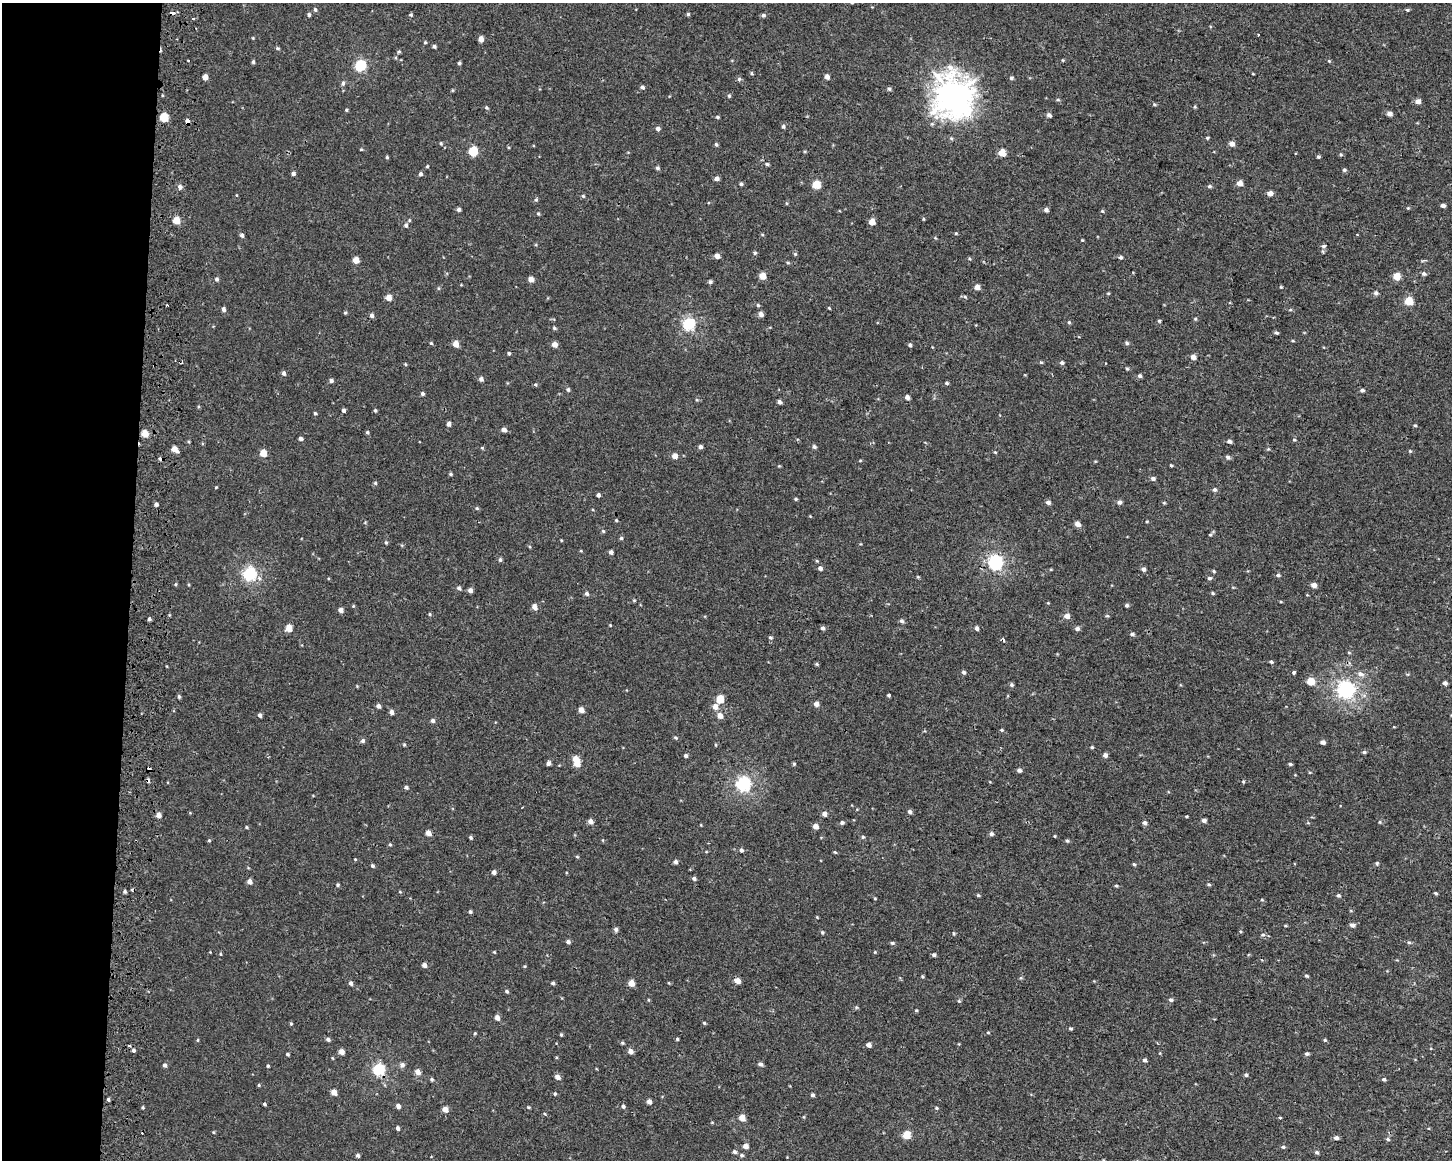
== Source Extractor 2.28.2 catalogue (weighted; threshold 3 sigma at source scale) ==
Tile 4 of 3 x 4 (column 1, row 2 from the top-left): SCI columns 325-1774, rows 2318-3475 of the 4943 x 4643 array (HDU 1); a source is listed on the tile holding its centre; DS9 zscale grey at full resolution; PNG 1454 x 1162 px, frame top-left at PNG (2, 3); no overlay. Shown black and unused: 9% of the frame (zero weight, under 2 of 3 exposures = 2% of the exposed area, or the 3 px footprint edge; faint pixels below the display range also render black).
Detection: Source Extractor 2.28.2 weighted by HDU 2 'WHT'; one run over the whole footprint, this tile lists its part. Background 1.53e-04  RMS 0.0035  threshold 0.0158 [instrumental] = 3 sigma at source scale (4.5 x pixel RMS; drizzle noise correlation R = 1.50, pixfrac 1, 0.0396/0.0396 arcsec/px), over >= 5 px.
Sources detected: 402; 6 cosmic-ray / hot-pixel residue — not listed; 1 inside a brighter listed object's ellipse — not listed separately; the other 395 listed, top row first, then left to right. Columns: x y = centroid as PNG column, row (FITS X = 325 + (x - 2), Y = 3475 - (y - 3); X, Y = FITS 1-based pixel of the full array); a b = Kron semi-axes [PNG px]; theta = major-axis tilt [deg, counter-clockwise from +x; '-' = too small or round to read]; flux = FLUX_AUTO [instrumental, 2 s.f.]
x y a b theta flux
852 3 5 3 - 0.31
315 10 6 5 - 0.62
1407 10 5 4 - 0.44
173 13 4 3 - 3.3
688 14 4 4 - 0.49
309 15 5 5 - 0.61
411 15 5 4 - 0.49
763 15 5 5 - 0.79
194 18 3 3 - 1.2
1258 35 3 2 - 0.42
253 38 4 3 - 0.29
481 39 5 4 - 2.5
425 42 4 4 - 0.43
434 46 4 3 - 0.65
278 48 5 4 - 0.5
399 52 6 4 0 0.41
188 60 3 2 - 0.77
1063 60 4 4 - 0.32
1329 61 4 4 - 0.36
253 62 5 4 - 0.59
459 63 4 4 - 0.57
360 65 6 5 - 34
752 73 4 4 - 0.47
1253 74 4 2 - 0.25
205 77 5 4 - 2.5
827 77 4 4 - 1.9
1011 78 5 4 - 0.58
739 79 5 5 - 0.63
343 83 7 5 80 0.82
642 87 5 4 - 0.83
889 89 5 5 - 0.63
729 96 5 5 - 0.47
953 96 15 13 -85 470
1058 100 6 3 7 0.42
1418 101 5 5 - 2.3
1154 104 5 4 - 0.44
486 107 5 4 - 0.5
1195 107 5 4 - 0.42
346 110 4 3 - 0.42
1389 114 5 4 - 1.7
1049 115 4 4 - 1.2
164 117 5 5 - 12
717 117 5 4 - 0.46
187 121 4 4 - 5.5
783 126 5 5 - 0.69
658 128 5 5 - 0.95
1207 138 4 4 - 0.45
441 143 5 4 - 0.41
716 144 5 4 - 0.57
1232 144 5 4 - 2.3
361 149 4 3 - 0.34
473 151 6 5 - 16
1002 153 5 5 - 6.2
1341 154 5 4 - 0.47
387 157 4 4 - 0.42
1318 157 5 4 - 0.48
767 164 5 4 - 0.57
427 166 4 3 - 0.37
657 168 5 4 - 0.72
1344 170 5 4 - 0.55
293 173 4 4 - 0.88
420 174 5 4 - 0.76
717 179 5 4 - 1.5
1240 183 5 5 - 2.5
741 184 4 4 - 0.55
816 185 5 5 - 10
1209 186 6 4 -12 0.61
180 187 5 5 - 1.3
1270 193 4 4 - 2.3
236 195 4 3 - 0.27
583 196 5 5 - 0.47
536 200 5 4 - 0.52
786 203 5 3 - 0.32
1443 205 4 4 - 1.2
1408 208 4 4 - 0.31
459 209 4 4 - 0.93
1046 210 4 4 - 1.2
1102 211 5 4 - 0.39
538 213 5 4 - 0.44
923 219 5 3 - 0.34
176 220 5 5 - 7.3
409 220 5 4 - 0.43
872 222 5 4 - 4.4
406 225 5 5 - 0.77
956 233 4 4 - 0.34
242 235 5 4 - 0.83
1082 240 3 3 - 0.32
1323 246 6 5 - 0.77
755 253 5 4 - 0.48
795 254 5 5 - 0.49
717 256 5 4 - 1.6
1120 257 4 4 - 0.74
969 259 5 3 - 0.38
356 260 5 4 - 3.8
1424 260 8 3 12 0.51
788 263 5 3 - 0.39
1424 274 6 5 - 0.84
762 276 5 5 - 5.3
1397 276 5 5 - 7.3
217 279 5 5 - 0.76
531 279 4 4 - 2.7
710 282 5 4 - 0.79
977 287 5 5 - 2.6
1281 287 4 4 - 0.34
438 288 5 3 - 0.35
1108 293 5 3 - 0.29
1376 293 6 6 - 0.9
965 297 5 4 - 0.5
389 298 5 4 - 3.4
1409 301 5 5 - 9.9
167 305 3 2 - 0.45
758 305 5 4 - 0.49
829 308 4 2 - 0.31
223 309 5 4 - 0.99
1290 310 5 3 - 0.35
345 313 5 3 - 0.43
761 314 5 4 - 1.6
372 315 5 4 - 1.1
1195 319 5 4 - 0.4
1159 321 4 4 - 0.49
1069 322 5 4 - 0.45
689 324 6 6 - 44
554 328 5 4 - 0.56
1276 333 5 3 - 0.57
1293 341 5 3 - 0.31
431 343 4 4 - 0.38
1127 343 5 4 - 0.55
456 344 5 4 - 3.4
554 344 5 4 - 2.6
910 345 5 4 - 0.61
509 353 4 3 - 0.46
1193 357 5 4 - 2.3
1041 362 5 4 - 0.42
1062 363 5 5 - 0.72
405 364 4 3 - 0.32
1127 368 4 4 - 0.4
284 373 5 4 - 1.1
1140 376 5 5 - 0.76
481 379 5 4 - 1.2
331 381 5 4 - 0.87
947 383 5 4 - 0.54
535 385 5 4 - 0.48
568 389 6 5 - 0.61
1362 390 5 4 - 0.77
422 394 4 4 - 0.67
907 397 4 4 - 1.4
697 400 5 3 - 0.36
779 402 4 4 - 1.1
343 410 4 4 - 0.85
375 410 5 4 - 0.46
315 413 3 3 - 1
449 424 5 4 - 1.2
1415 425 5 4 - 0.45
504 430 5 5 - 1.5
367 432 5 4 - 0.48
145 433 5 4 - 6.1
301 439 4 4 - 0.94
1294 440 5 4 - 0.42
1229 441 5 4 - 1.1
189 442 5 3 - 0.34
700 447 5 4 - 0.97
814 447 6 5 - 0.79
482 448 4 4 - 0.36
174 449 5 4 - 3.7
1268 449 4 4 - 0.32
1410 451 5 4 - 0.41
995 452 4 4 - 0.35
263 453 5 5 - 5.8
675 456 5 5 - 2.2
1228 457 6 4 -20 0.92
1171 465 4 3 - 0.4
451 474 5 4 - 0.47
1153 478 5 4 - 1.1
375 483 5 5 - 0.5
216 487 4 3 - 0.26
1214 490 5 5 - 0.75
598 495 4 4 - 0.93
796 499 4 3 - 0.51
1048 502 5 4 - 1.1
1119 502 5 5 - 1.1
1164 503 5 3 - 0.34
156 504 4 3 - 0.93
477 508 5 4 - 0.43
616 520 4 4 - 0.35
1147 522 4 3 - 0.3
1077 524 5 4 - 2.3
603 531 5 5 - 0.48
1210 535 5 3 - 0.37
621 538 5 5 - 0.53
561 540 4 3 - 0.26
386 542 5 4 - 0.42
581 551 5 3 - 0.31
611 552 4 4 - 1.3
500 560 5 4 - 0.68
995 562 6 6 - 72
820 568 5 5 - 1.1
1143 569 5 4 - 1.1
1214 571 5 4 - 0.43
250 574 6 6 - 55
1278 575 5 4 - 0.69
918 577 5 3 - 0.34
1209 578 5 5 - 0.75
176 584 5 4 - 0.39
1314 585 5 4 - 2.1
459 588 6 4 -47 0.84
470 590 5 4 - 1.3
587 593 5 5 - 0.85
1213 593 4 3 - 0.44
634 600 6 3 19 0.35
1048 603 4 3 - 0.28
1127 605 4 4 - 0.67
353 606 4 4 - 0.35
534 607 5 5 - 2.1
341 610 4 4 - 1.9
430 614 5 4 - 0.44
1067 616 5 5 - 2.4
1107 616 5 4 - 0.45
149 619 4 3 - 0.77
902 621 5 5 - 0.89
610 625 4 3 - 0.28
289 628 5 5 - 5.6
823 628 5 4 - 0.82
977 628 5 4 - 1
1077 629 6 5 - 1
1132 634 6 4 -9 0.69
770 637 5 5 - 0.57
1003 639 6 3 -73 0.72
1349 652 5 3 - 0.34
1271 662 4 4 - 0.51
817 664 5 4 - 0.49
964 672 4 4 - 0.79
1294 672 3 3 - 1.4
1361 674 9 6 -21 1.5
1311 681 5 5 - 8.5
1445 683 4 4 - 1
1011 685 5 5 - 0.63
357 686 4 4 - 0.29
1346 690 7 6 - 110
889 694 3 3 - 2.9
179 696 5 4 - 0.51
720 699 5 5 - 9.2
816 704 5 5 - 1.8
378 706 5 4 - 1.2
715 707 6 5 - 2.5
581 710 5 4 - 2.4
391 712 4 4 - 1.5
260 715 4 4 - 0.92
720 716 6 5 - 2.5
433 720 5 5 - 0.82
1002 730 4 3 - 0.44
675 738 5 4 - 0.51
363 741 5 5 - 0.88
1323 742 4 4 - 1.5
404 745 4 4 - 0.43
716 745 5 3 - 0.29
1092 747 4 4 - 0.42
1364 752 5 4 - 0.61
686 755 4 4 - 0.82
1105 755 4 4 - 1.5
549 763 5 4 - 1.1
577 763 5 5 - 4.6
794 764 5 4 - 0.46
1290 764 4 3 - 0.56
1019 770 5 4 - 0.93
1243 782 4 3 - 0.39
743 784 6 6 - 67
406 787 4 4 - 0.77
910 812 5 5 - 0.91
824 814 5 5 - 1.4
159 815 5 5 - 2.2
1186 816 4 3 - 0.3
590 821 6 5 - 1.6
1204 821 5 4 - 1.1
1380 822 5 3 - 0.35
842 823 5 5 - 0.73
1144 823 5 5 - 1
701 825 4 2 - 0.24
816 826 4 4 - 2.6
246 827 5 3 - 0.3
428 833 5 4 - 2.6
991 834 5 5 - 0.83
1055 836 4 3 - 0.26
863 837 5 4 - 0.45
471 838 4 4 - 0.56
209 840 4 4 - 0.38
1067 841 5 4 - 0.54
390 845 4 4 - 0.37
741 850 5 4 - 0.73
835 852 4 3 - 0.38
577 857 5 3 - 0.34
355 859 4 3 - 0.29
675 862 4 4 - 1.1
1377 863 5 4 - 0.48
1134 864 4 4 - 0.45
372 866 4 4 - 0.65
494 872 4 4 - 1.3
694 879 5 4 - 0.91
249 881 5 4 - 1.9
1209 884 5 4 - 0.48
338 885 5 4 - 0.53
1116 886 5 3 - 0.41
125 891 4 4 - 0.6
400 892 5 3 - 0.29
1435 893 4 3 - 0.51
978 895 4 4 - 0.47
1338 895 5 4 - 0.61
875 898 4 3 - 0.34
1262 900 5 3 - 0.33
470 912 4 4 - 0.58
817 917 4 3 - 0.3
1352 925 5 5 - 1.3
616 929 5 5 - 0.92
822 932 5 4 - 0.48
954 933 5 4 - 0.4
1263 935 6 5 - 0.6
568 942 5 4 - 0.97
1409 942 6 4 -20 0.57
892 943 5 4 - 0.58
494 952 4 3 - 0.31
875 952 4 4 - 0.31
220 954 5 3 - 0.3
934 955 5 4 - 0.7
424 965 4 4 - 1.6
525 966 4 3 - 0.34
1307 976 5 4 - 0.49
922 977 5 4 - 0.39
1021 978 6 3 -17 0.39
737 981 5 4 - 3.3
351 983 5 4 - 0.94
553 983 4 3 - 0.69
631 983 5 4 - 3.7
507 991 5 4 - 0.57
648 1000 5 3 - 0.31
1171 1000 5 4 - 0.77
959 1001 5 4 - 0.43
856 1007 5 4 - 0.43
916 1010 4 4 - 0.37
497 1018 5 4 - 2.1
704 1023 4 4 - 0.42
291 1024 4 4 - 0.42
1071 1029 4 4 - 0.47
988 1032 4 3 - 0.32
475 1033 4 3 - 0.39
561 1035 4 3 - 0.41
328 1039 5 4 - 0.83
677 1039 4 3 - 0.45
198 1040 5 3 - 0.34
1325 1040 4 4 - 0.43
622 1043 5 4 - 0.47
869 1045 4 4 - 1.8
129 1046 3 3 - 2.3
133 1050 4 3 - 0.68
630 1051 5 4 - 2.1
341 1052 5 4 - 2.4
287 1054 4 3 - 0.53
1307 1054 5 4 - 0.71
332 1058 5 3 - 0.28
1145 1060 5 4 - 0.81
760 1064 5 5 - 0.91
165 1065 5 5 - 0.82
402 1065 6 6 - 1.2
268 1066 3 3 - 0.39
379 1069 6 6 - 38
418 1072 5 5 - 2.4
1246 1075 5 4 - 0.62
558 1077 5 4 - 2
432 1079 4 4 - 0.55
1384 1079 4 4 - 0.61
259 1085 4 4 - 0.39
334 1092 5 4 - 3
555 1094 5 4 - 0.41
812 1095 4 4 - 0.75
108 1099 4 3 - 0.6
649 1102 4 4 - 1.7
264 1104 3 3 - 0.59
398 1106 4 4 - 1.5
623 1106 5 5 - 0.75
143 1107 5 3 - 0.38
528 1107 4 4 - 0.36
936 1108 5 4 - 0.43
445 1109 5 4 - 2.9
545 1114 5 3 - 0.31
804 1117 5 3 - 0.3
742 1118 5 4 - 4.1
1280 1118 5 3 - 0.3
398 1128 4 4 - 0.87
907 1135 5 5 - 9.6
1336 1138 5 4 - 0.97
1388 1139 5 4 - 0.57
746 1146 4 4 - 2.6
1283 1147 5 4 - 0.54
734 1152 5 5 - 0.76
1317 1152 5 5 - 0.73
358 1155 4 4 - 0.81
742 1155 6 5 - 0.65
Overlapping masked pixels (flux is a lower limit): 2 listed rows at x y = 173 13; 187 121
Isophote crosses this tile's border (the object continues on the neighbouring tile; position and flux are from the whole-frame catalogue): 1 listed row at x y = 852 3